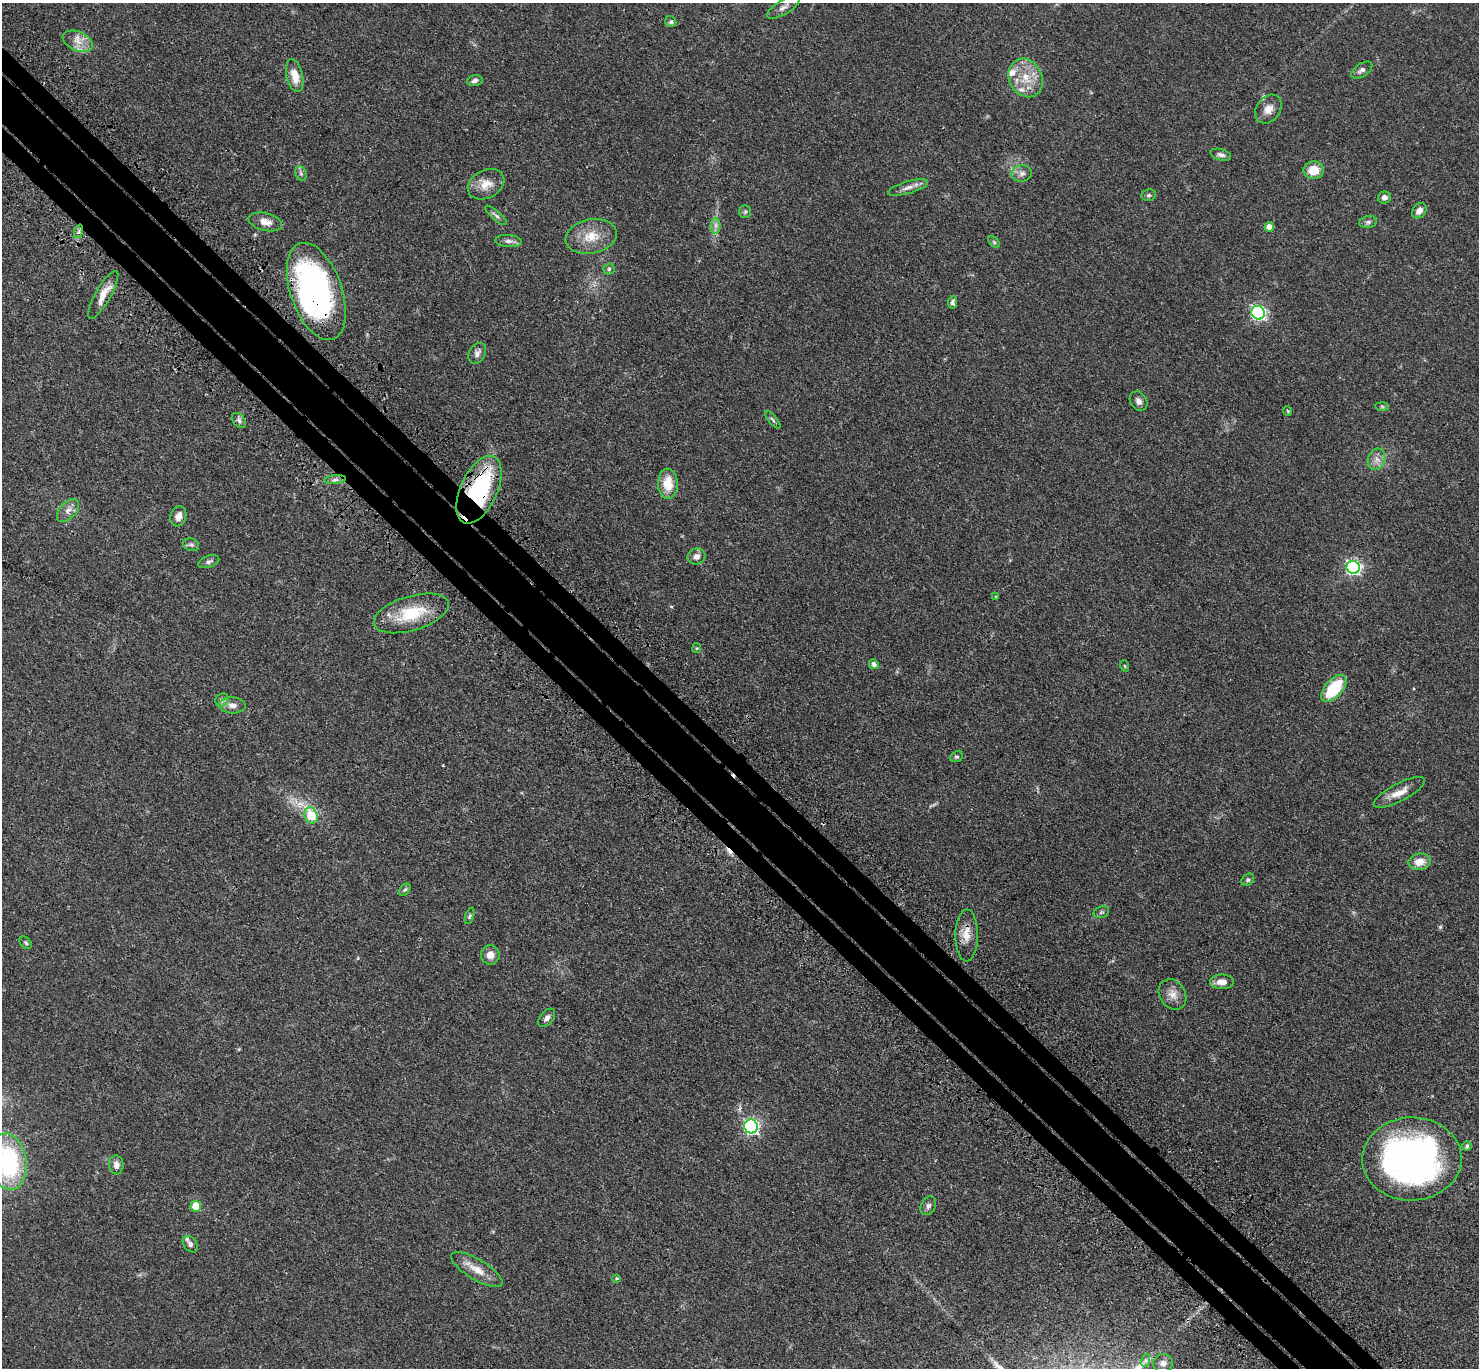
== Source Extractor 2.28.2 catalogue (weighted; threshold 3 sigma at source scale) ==
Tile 11 of 4 x 4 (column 3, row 3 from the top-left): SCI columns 3056-4532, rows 1761-3126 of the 6111 x 6111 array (HDU 1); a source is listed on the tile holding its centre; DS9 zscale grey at full resolution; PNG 1481 x 1370 px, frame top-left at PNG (2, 3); each listed source drawn as its Kron ellipse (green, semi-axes under 4 px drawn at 4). Shown black and unused: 6% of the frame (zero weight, under 3 of 4 exposures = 6% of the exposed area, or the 3 px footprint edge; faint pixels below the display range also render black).
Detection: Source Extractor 2.28.2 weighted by HDU 2 'WHT'; one run over the whole footprint, this tile lists its part. Background 0.0395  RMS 0.0055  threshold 0.0245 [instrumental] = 3 sigma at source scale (4.5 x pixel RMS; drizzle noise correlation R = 1.50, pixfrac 1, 0.05/0.05 arcsec/px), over >= 5 px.
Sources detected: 86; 1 inside a brighter object's white glare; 1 cosmic-ray / hot-pixel residue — neither listed nor drawn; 2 inside a brighter listed object's ellipse — not listed separately; the other 82 listed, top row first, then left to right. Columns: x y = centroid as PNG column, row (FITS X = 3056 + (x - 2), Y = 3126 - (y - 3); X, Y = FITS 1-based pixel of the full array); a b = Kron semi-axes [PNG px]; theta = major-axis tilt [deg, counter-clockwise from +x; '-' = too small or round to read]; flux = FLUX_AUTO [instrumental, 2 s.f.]
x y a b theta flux
783 7 18 7 30 3.2
671 22 6 5 - 0.96
78 41 16 9 -24 5.6
1362 70 12 6 33 2.1
295 76 17 8 -77 7.4
1026 78 20 16 -62 12
475 81 8 5 15 1.6
1268 109 16 12 53 4.9
1221 155 10 5 -15 1.8
1314 170 10 9 - 8.7
301 173 7 5 -69 1.3
1022 173 10 8 11 2.5
486 184 19 14 28 7.3
908 187 21 6 16 3.6
1149 195 7 5 13 1.2
1384 197 6 6 - 2.3
745 211 6 5 - 1.1
1419 211 8 6 50 3.6
496 215 14 4 -41 1.6
265 222 17 8 -14 4.6
1368 222 9 6 10 1.4
716 226 7 5 90 1.8
1269 227 4 4 - 4.9
79 231 7 4 72 1
591 236 26 17 11 12
508 241 13 6 -4 2.4
994 242 7 4 -45 0.78
609 269 5 5 - 0.89
316 291 51 26 -71 170
103 295 27 7 60 7.1
952 302 6 4 83 1.3
1258 313 7 6 - 110
477 353 11 8 58 2.4
1139 401 10 8 -55 2.3
1382 406 7 4 -2 0.84
1288 411 5 3 - 0.48
239 420 8 6 -51 1.7
773 420 10 4 -50 1.1
1376 459 11 8 69 3.6
335 480 11 4 5 2
668 484 15 10 -89 11
479 490 36 18 65 69
68 510 14 8 47 3.4
178 516 10 7 72 3.3
191 545 8 6 -15 1.5
696 556 9 8 - 2.8
209 562 11 6 18 1.6
1353 567 6 6 - 130
996 597 4 3 - 0.59
411 613 39 17 17 23
697 648 5 4 - 0.61
874 664 5 4 - 1.7
1125 666 6 3 -70 0.54
1334 688 16 8 49 25
222 700 7 6 - 1.3
232 705 13 8 -3 3.3
956 757 6 5 - 0.93
1399 792 28 9 28 6.7
311 815 8 6 -71 19
1420 862 11 8 7 5.8
1248 880 7 5 39 1
405 890 7 5 48 0.98
1101 912 8 5 21 1.1
470 916 8 4 71 0.94
967 935 26 11 90 7.6
26 943 7 5 -45 0.94
490 955 9 9 - 4.3
1222 982 12 7 0 4.1
1173 994 16 12 -56 4.9
547 1018 10 6 51 2.1
751 1126 7 6 - 120
1467 1146 5 4 - 1.3
1412 1159 50 41 1 200
8 1162 28 18 -82 63
116 1165 9 7 -84 3.4
196 1206 5 5 - 14
928 1206 10 7 62 1.9
190 1244 9 6 -51 2.4
477 1270 29 10 -31 8.1
616 1278 4 3 - 0.59
1146 1360 7 4 72 1.1
1163 1363 10 9 - 2.8
Overlapping masked pixels (flux is a lower limit): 3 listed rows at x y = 316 291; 479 490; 967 935
Isophote crosses this tile's border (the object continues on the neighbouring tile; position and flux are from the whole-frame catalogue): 2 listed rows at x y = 1412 1159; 8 1162